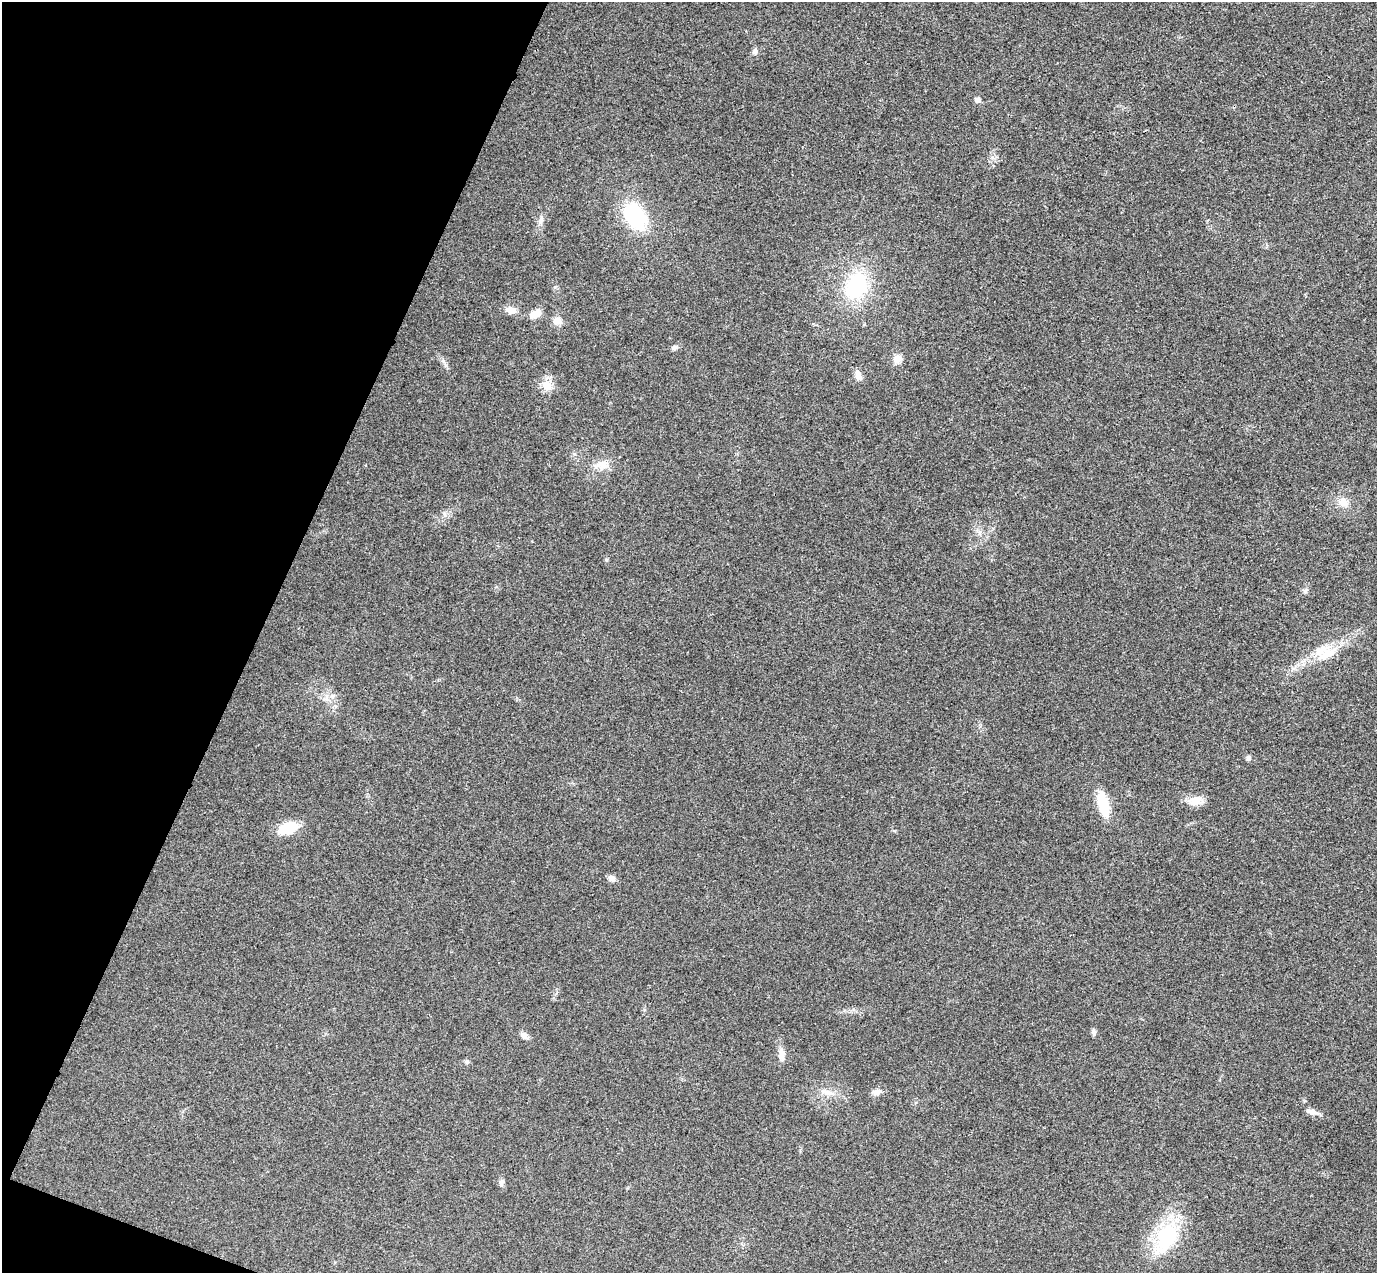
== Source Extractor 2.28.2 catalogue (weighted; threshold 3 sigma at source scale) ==
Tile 9 of 4 x 4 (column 1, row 3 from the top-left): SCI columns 31-1405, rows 1595-2865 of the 5557 x 5599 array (HDU 1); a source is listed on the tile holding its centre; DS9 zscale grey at full resolution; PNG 1379 x 1275 px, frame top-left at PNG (2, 2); no overlay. Shown black and unused: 19% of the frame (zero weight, under 3 of 4 exposures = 6% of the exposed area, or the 3 px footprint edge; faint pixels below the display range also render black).
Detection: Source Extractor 2.28.2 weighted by HDU 2 'WHT'; one run over the whole footprint, this tile lists its part. Background 0.0192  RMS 0.0061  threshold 0.0275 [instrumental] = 3 sigma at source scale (4.5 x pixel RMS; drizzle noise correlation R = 1.50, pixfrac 1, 0.05/0.05 arcsec/px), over >= 5 px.
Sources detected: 31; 1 inside a brighter listed object's ellipse — not listed separately; the other 30 listed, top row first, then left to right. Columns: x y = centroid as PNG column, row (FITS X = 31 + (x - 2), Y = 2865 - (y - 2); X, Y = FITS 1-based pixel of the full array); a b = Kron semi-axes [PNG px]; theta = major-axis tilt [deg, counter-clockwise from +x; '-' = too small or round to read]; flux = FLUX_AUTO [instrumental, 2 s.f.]
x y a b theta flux
755 51 8 7 - 2
977 100 6 6 - 2.6
635 216 25 17 -56 47
541 220 12 4 89 2
856 286 29 21 68 46
511 310 14 9 -8 4.4
535 314 15 9 17 5.9
557 321 10 10 - 4
674 347 7 6 - 1.7
897 359 9 8 - 5
858 375 11 8 -73 3.5
547 385 11 11 - 7.9
602 464 21 10 16 6.7
1343 502 12 11 - 5.1
1305 591 6 5 - 1.2
1327 654 30 14 30 15
1248 758 6 5 - 1.8
1195 801 18 12 13 6.1
1103 804 32 12 -75 16
288 828 24 14 17 13
611 878 10 7 -22 2.6
1093 1032 9 6 -78 1.6
524 1036 10 8 -48 2.5
781 1054 17 7 -86 3.9
467 1062 7 6 - 1.2
827 1092 20 7 -15 5.1
877 1092 11 7 13 3.1
1312 1112 17 6 -14 3.1
501 1182 10 6 70 1.7
1166 1237 38 21 67 44
Unlisted compact peaks at least as high as the median listed source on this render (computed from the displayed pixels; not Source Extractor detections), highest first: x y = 606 560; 332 696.